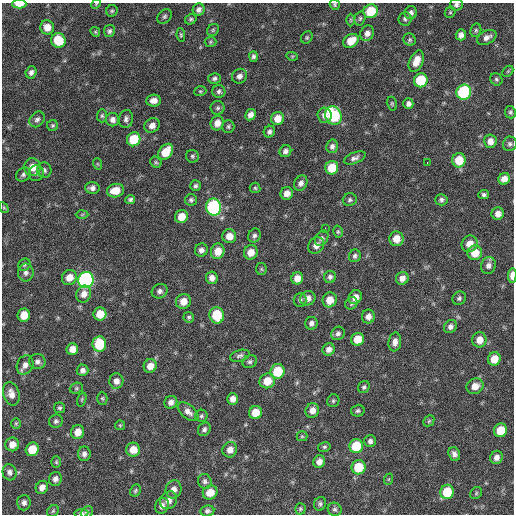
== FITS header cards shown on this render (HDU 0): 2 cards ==
NAXIS1  =                  512 / Axis length
NAXIS2  =                  512 / Axis length

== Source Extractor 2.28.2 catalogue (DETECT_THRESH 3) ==
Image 512 x 512 px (HDU 0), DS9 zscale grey, 1 PNG px = 1 image px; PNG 516 x 516 px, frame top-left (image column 1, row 512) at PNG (2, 3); each listed source drawn as its Kron ellipse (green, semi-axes under 4 px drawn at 4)
Background 113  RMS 11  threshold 34.1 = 3 sigma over >= 5 px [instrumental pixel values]
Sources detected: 205; all 205 listed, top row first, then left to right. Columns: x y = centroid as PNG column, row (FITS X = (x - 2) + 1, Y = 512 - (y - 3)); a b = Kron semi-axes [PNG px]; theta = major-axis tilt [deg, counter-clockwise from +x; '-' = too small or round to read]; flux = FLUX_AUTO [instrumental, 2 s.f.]
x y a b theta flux
19 4 7 4 0 11000
96 4 5 4 - 880
335 5 5 5 - 1200
456 5 6 6 - 2200
199 9 6 6 - 3100
112 11 6 5 - 1300
371 11 7 7 - 22000
450 12 6 5 - 1100
411 13 6 6 - 2900
164 16 8 6 45 1900
360 18 7 5 74 1600
191 19 6 5 - 1400
405 19 7 6 - 1900
351 20 6 4 -90 970
47 27 7 7 - 7800
213 30 6 5 - 1300
476 30 7 5 76 1400
109 31 6 5 - 2000
95 32 5 4 - 970
367 33 8 6 65 4300
181 35 6 4 -81 1100
461 35 5 5 - 3500
307 37 6 5 - 1200
487 37 10 6 28 3800
58 40 7 7 - 21000
410 40 6 6 - 1500
351 41 8 6 36 10000
210 42 6 5 - 1100
253 56 5 4 - 1800
292 56 6 3 -17 810
416 61 11 6 66 8800
508 71 6 4 45 1000
31 72 6 5 - 2600
239 76 8 7 - 3200
214 78 6 5 - 2000
496 79 7 5 -46 1500
421 80 7 6 - 30000
200 91 6 4 18 1100
219 91 6 6 - 1900
464 92 7 7 - 91000
154 101 7 6 - 4600
392 104 7 5 -75 1200
408 104 5 5 - 2700
218 108 7 7 - 1800
510 112 6 5 - 1500
251 115 6 5 - 4300
325 115 7 7 - 4600
102 116 6 5 - 1500
333 116 9 8 - 56000
277 118 6 6 - 8900
37 119 9 6 47 2500
126 119 9 7 81 2700
112 120 6 6 - 3800
217 123 7 6 - 6000
53 125 5 5 - 1300
152 125 8 6 33 4400
228 127 6 6 - 1500
269 132 6 5 - 2300
134 139 7 6 - 24000
490 141 7 6 - 5400
510 144 7 7 - 1800
332 146 7 6 - 2700
285 151 6 5 - 2800
166 152 9 6 51 15000
192 156 6 6 - 1500
355 158 11 5 22 2800
459 160 7 6 - 16000
156 162 6 5 - 1200
427 162 3 2 - 14000
98 164 6 3 -70 800
32 167 9 8 - 7900
332 168 7 6 - 16000
44 170 8 7 - 2400
36 173 8 7 - 2200
23 174 8 6 40 2100
504 179 6 5 - 6000
301 183 8 6 59 3300
195 186 5 5 - 1600
92 188 7 6 - 3000
255 188 5 5 - 1200
115 191 9 6 13 12000
287 193 6 6 - 5400
484 195 5 4 - 1800
130 200 5 4 - 1700
191 200 6 6 - 1800
350 200 7 6 - 1800
441 200 6 5 - 1900
214 207 8 7 - 120000
4 208 6 3 -58 840
82 214 6 4 2 990
498 214 6 6 - 4700
181 217 7 6 - 9600
325 228 3 2 - 4400
338 232 6 5 - 1200
229 236 7 7 - 7600
254 236 7 6 - 2200
322 238 8 6 58 1900
396 239 7 7 - 9300
470 244 8 7 - 7600
316 245 9 7 51 4500
201 250 7 6 - 3400
218 251 8 6 75 11000
251 252 7 6 - 7700
475 253 7 7 - 12000
355 256 6 6 - 2000
24 265 6 5 - 1400
488 265 8 7 - 3600
261 269 6 5 - 1100
26 273 9 8 - 3000
512 275 7 3 88 6500
69 277 8 7 - 7900
330 277 6 6 - 2200
212 278 6 6 - 4500
297 278 6 5 - 6500
402 278 6 6 - 4400
86 280 8 7 - 190000
160 291 8 7 - 2900
84 294 8 7 - 5300
355 297 7 6 - 5900
308 298 8 7 - 5100
459 298 7 6 - 1900
300 300 7 6 - 2000
330 300 7 7 - 9200
183 301 7 7 - 8200
351 303 6 6 - 1600
100 314 6 6 - 13000
24 315 6 6 - 11000
217 315 8 7 - 26000
189 317 5 5 - 1300
368 317 7 6 - 4100
311 323 6 6 - 2600
450 327 7 6 - 2800
338 333 7 6 - 2300
358 339 6 6 - 12000
479 340 8 7 - 7800
395 342 9 6 82 4100
99 344 8 7 - 28000
72 349 6 5 - 6400
329 349 6 6 - 4200
240 356 10 5 17 2200
494 359 7 6 - 11000
37 362 8 7 - 2800
250 362 7 6 - 1900
25 365 10 8 64 4300
150 366 7 6 - 7500
82 370 6 6 - 2900
277 371 7 7 - 24000
116 381 8 7 - 4300
267 381 8 7 - 12000
475 386 9 7 28 7100
364 387 6 5 - 1500
76 388 7 5 21 1300
11 394 12 8 -74 5300
102 398 7 5 -88 1200
233 399 5 5 - 4600
82 400 7 4 71 1100
333 401 6 6 - 1300
171 402 7 6 - 3600
60 408 5 5 - 1500
312 410 7 6 - 5600
358 411 7 6 - 1600
188 412 12 7 -39 4300
255 413 6 6 - 12000
201 416 6 6 - 1500
56 421 7 6 - 2000
429 421 6 5 - 1100
16 423 5 4 - 1000
120 425 5 5 - 980
204 429 7 6 - 2200
501 430 7 6 - 16000
78 432 7 6 - 7400
302 436 5 5 - 1100
370 441 6 6 - 2400
12 444 7 6 - 6300
356 446 7 7 - 26000
324 447 6 5 - 1400
32 449 7 6 - 16000
133 450 7 7 - 9100
230 450 8 7 - 5500
84 454 7 6 - 2900
454 454 7 5 -71 2900
496 457 7 6 - 3900
56 462 6 5 - 1100
319 462 6 5 - 4800
358 467 7 7 - 22000
9 472 8 7 - 2700
55 479 7 6 - 3300
389 479 6 4 71 800
205 481 7 6 - 2300
42 487 7 6 - 4300
174 489 9 8 - 4400
135 491 6 5 - 1300
210 492 7 7 - 10000
447 492 7 6 - 23000
476 493 6 5 - 1100
169 500 9 8 - 5100
24 503 8 6 87 2700
320 504 7 6 - 1900
162 506 8 6 63 3600
300 509 6 5 - 1300
335 509 7 6 - 1800
53 511 6 5 - 1300
207 511 7 5 8 2100
87 512 7 5 43 1600
81 513 7 4 8 1900
At the frame edge (FLAGS 8, measured only in part): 6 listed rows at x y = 19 4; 96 4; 335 5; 456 5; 512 275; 81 513